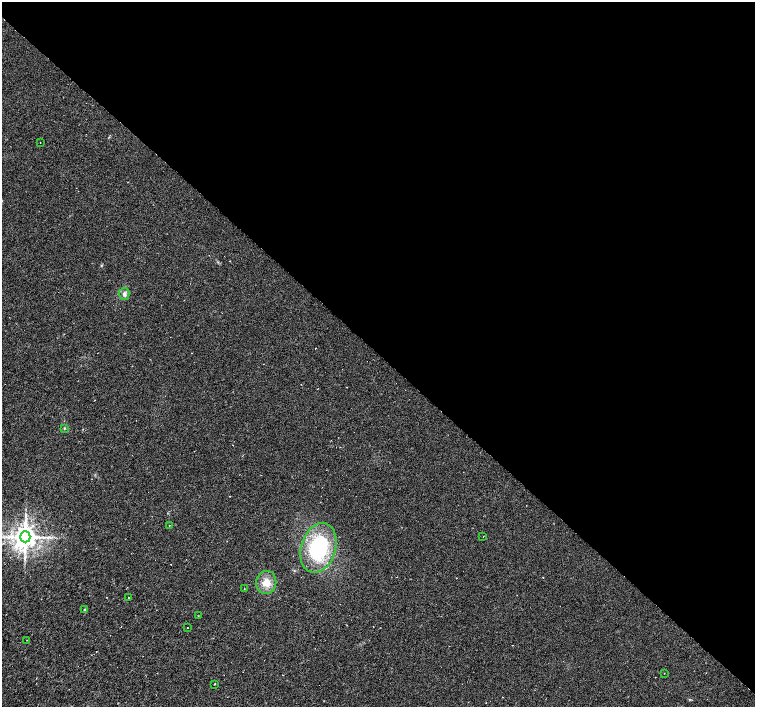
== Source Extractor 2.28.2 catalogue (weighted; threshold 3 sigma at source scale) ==
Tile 3 of 4 x 4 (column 3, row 1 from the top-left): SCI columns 3011-4516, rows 4385-5794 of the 6024 x 6017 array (HDU 1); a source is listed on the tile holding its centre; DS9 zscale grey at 2 x 2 block average (1 PNG px = mean of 2 x 2 image px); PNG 757 x 709 px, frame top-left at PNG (2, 2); each listed source drawn as its Kron ellipse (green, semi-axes under 4 px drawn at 4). Shown black and unused: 50% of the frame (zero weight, under 3 of 6 exposures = <1% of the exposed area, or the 3 px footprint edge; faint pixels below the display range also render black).
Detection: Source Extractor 2.28.2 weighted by HDU 2 'WHT'; one run over the whole footprint, this tile lists its part. Background 0.0116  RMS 0.0035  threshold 0.0144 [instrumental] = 3 sigma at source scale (4.09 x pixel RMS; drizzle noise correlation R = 1.36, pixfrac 0.8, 0.0396/0.0396 arcsec/px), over >= 5 px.
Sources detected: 17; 1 cosmic-ray / hot-pixel residue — neither listed nor drawn; the other 16 listed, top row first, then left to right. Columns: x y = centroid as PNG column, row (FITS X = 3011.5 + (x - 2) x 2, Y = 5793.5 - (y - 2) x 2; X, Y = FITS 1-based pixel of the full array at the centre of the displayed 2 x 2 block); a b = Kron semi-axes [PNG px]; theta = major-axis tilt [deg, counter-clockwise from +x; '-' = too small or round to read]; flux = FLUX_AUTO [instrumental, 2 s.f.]
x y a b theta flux
40 143 2 2 - 0.26
124 294 6 5 - 2.4
64 428 3 3 - 0.53
169 525 2 2 - 0.24
25 537 5 5 - 990
483 537 2 2 - 0.21
318 548 25 17 73 66
266 582 11 10 - 8.6
244 589 2 2 - 0.3
129 597 2 2 - 0.43
85 609 3 2 - 0.56
198 616 2 2 - 0.27
187 628 2 2 - 0.27
27 640 2 2 - 0.22
664 673 2 2 - 0.26
215 684 2 2 - 0.47
Diffuse or blended objects may show on this block-average render without a row.